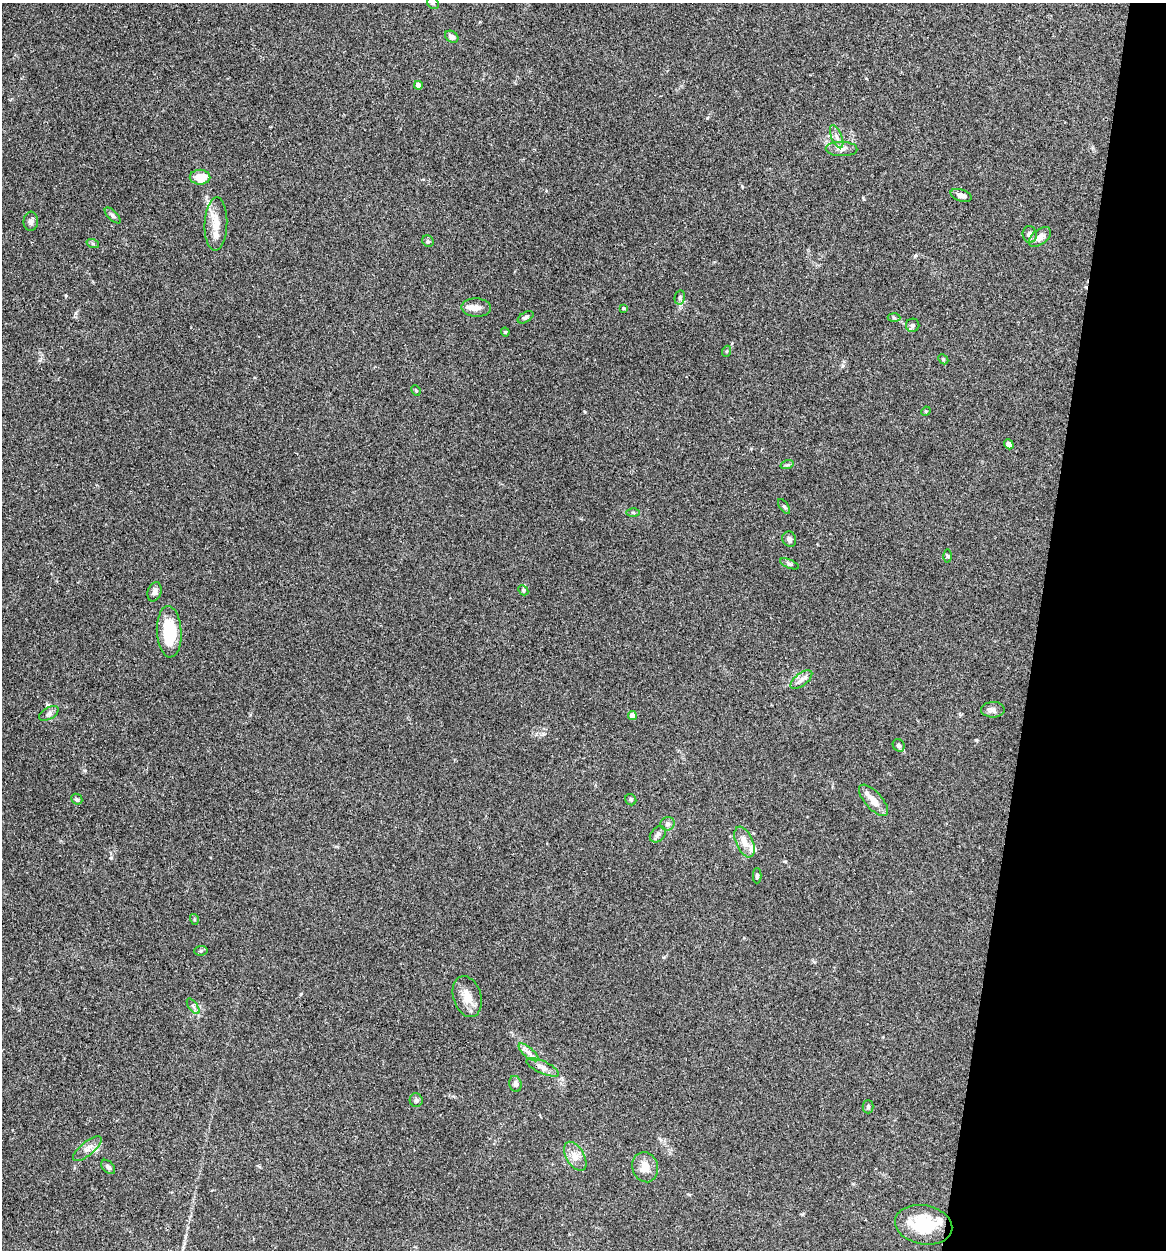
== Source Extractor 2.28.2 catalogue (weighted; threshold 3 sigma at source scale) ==
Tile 8 of 4 x 4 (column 4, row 2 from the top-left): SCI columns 3616-4779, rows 2503-3750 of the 5024 x 5001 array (HDU 1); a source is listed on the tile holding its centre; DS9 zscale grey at full resolution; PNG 1168 x 1252 px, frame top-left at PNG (2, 3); each listed source drawn as its Kron ellipse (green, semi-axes under 4 px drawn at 4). Shown black and unused: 11% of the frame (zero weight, under 3 of 4 exposures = <1% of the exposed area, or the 3 px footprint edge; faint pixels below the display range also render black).
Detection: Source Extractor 2.28.2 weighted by HDU 2 'WHT'; one run over the whole footprint, this tile lists its part. Background 0.0777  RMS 0.0062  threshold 0.0278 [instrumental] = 3 sigma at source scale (4.5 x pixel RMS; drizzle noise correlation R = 1.50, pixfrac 1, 0.05/0.05 arcsec/px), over >= 5 px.
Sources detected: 64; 3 inside a brighter listed object's ellipse — not listed separately; the other 61 listed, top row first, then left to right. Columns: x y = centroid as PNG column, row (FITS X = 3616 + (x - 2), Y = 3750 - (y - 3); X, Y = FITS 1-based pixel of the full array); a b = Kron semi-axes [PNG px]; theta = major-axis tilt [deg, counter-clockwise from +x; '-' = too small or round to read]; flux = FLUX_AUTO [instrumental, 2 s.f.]
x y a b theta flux
433 3 6 5 - 1
452 37 7 5 -32 2.4
418 85 4 4 - 5.5
837 137 12 5 -69 2.6
841 149 16 7 -1 3.5
200 177 10 7 0 11
961 195 11 6 -19 3.6
113 215 10 5 -44 1.6
31 221 9 7 85 2
216 224 26 11 88 9.5
1030 234 8 7 - 2.7
1040 237 13 7 38 4.3
428 241 6 5 - 0.99
93 244 6 4 -19 0.82
680 297 7 5 78 1.2
476 308 15 9 -3 4.4
623 308 4 3 - 0.7
525 317 9 5 30 1.4
894 318 6 4 -3 0.95
913 325 6 6 - 1.7
505 332 4 4 - 0.65
727 351 5 3 - 0.65
943 359 6 4 -44 0.78
416 390 5 4 - 0.72
926 411 5 4 - 0.68
1009 444 5 4 - 2.8
787 465 7 4 18 0.99
784 506 8 3 -56 0.8
633 513 6 4 -1 1.1
789 539 8 6 -67 1.8
947 556 6 4 -89 0.81
789 564 10 4 -22 1.1
523 590 6 4 -47 0.78
155 592 10 6 74 2.2
169 632 26 12 -87 24
801 680 13 6 37 3
993 710 12 7 1 2.5
49 713 11 5 29 2
632 715 4 4 - 7.5
899 745 7 5 -56 1.5
77 799 6 5 - 0.93
631 800 6 5 - 1.1
874 800 20 8 -48 7.5
667 824 7 6 - 1.7
658 834 9 6 46 2.1
745 842 16 8 -67 6.5
757 876 7 4 90 1.3
194 919 5 3 - 0.6
201 951 6 5 - 1
467 997 21 14 -73 8.4
193 1006 9 4 -54 1.6
528 1052 12 5 -40 3
543 1067 17 6 -24 3.7
515 1084 8 6 -77 1.9
416 1100 7 6 - 1.6
868 1107 6 5 - 1.1
87 1149 18 6 40 3.9
575 1156 16 9 -60 5.2
108 1167 8 5 -47 1.6
645 1167 15 13 -74 7.8
924 1225 29 19 -11 27
Overlapping masked pixels (flux is a lower limit): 1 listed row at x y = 543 1067
Isophote crosses this tile's border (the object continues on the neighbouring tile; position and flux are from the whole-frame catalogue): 1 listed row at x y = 433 3
Unlisted compact peaks at least as high as the median listed source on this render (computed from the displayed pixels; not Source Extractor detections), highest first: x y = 976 740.